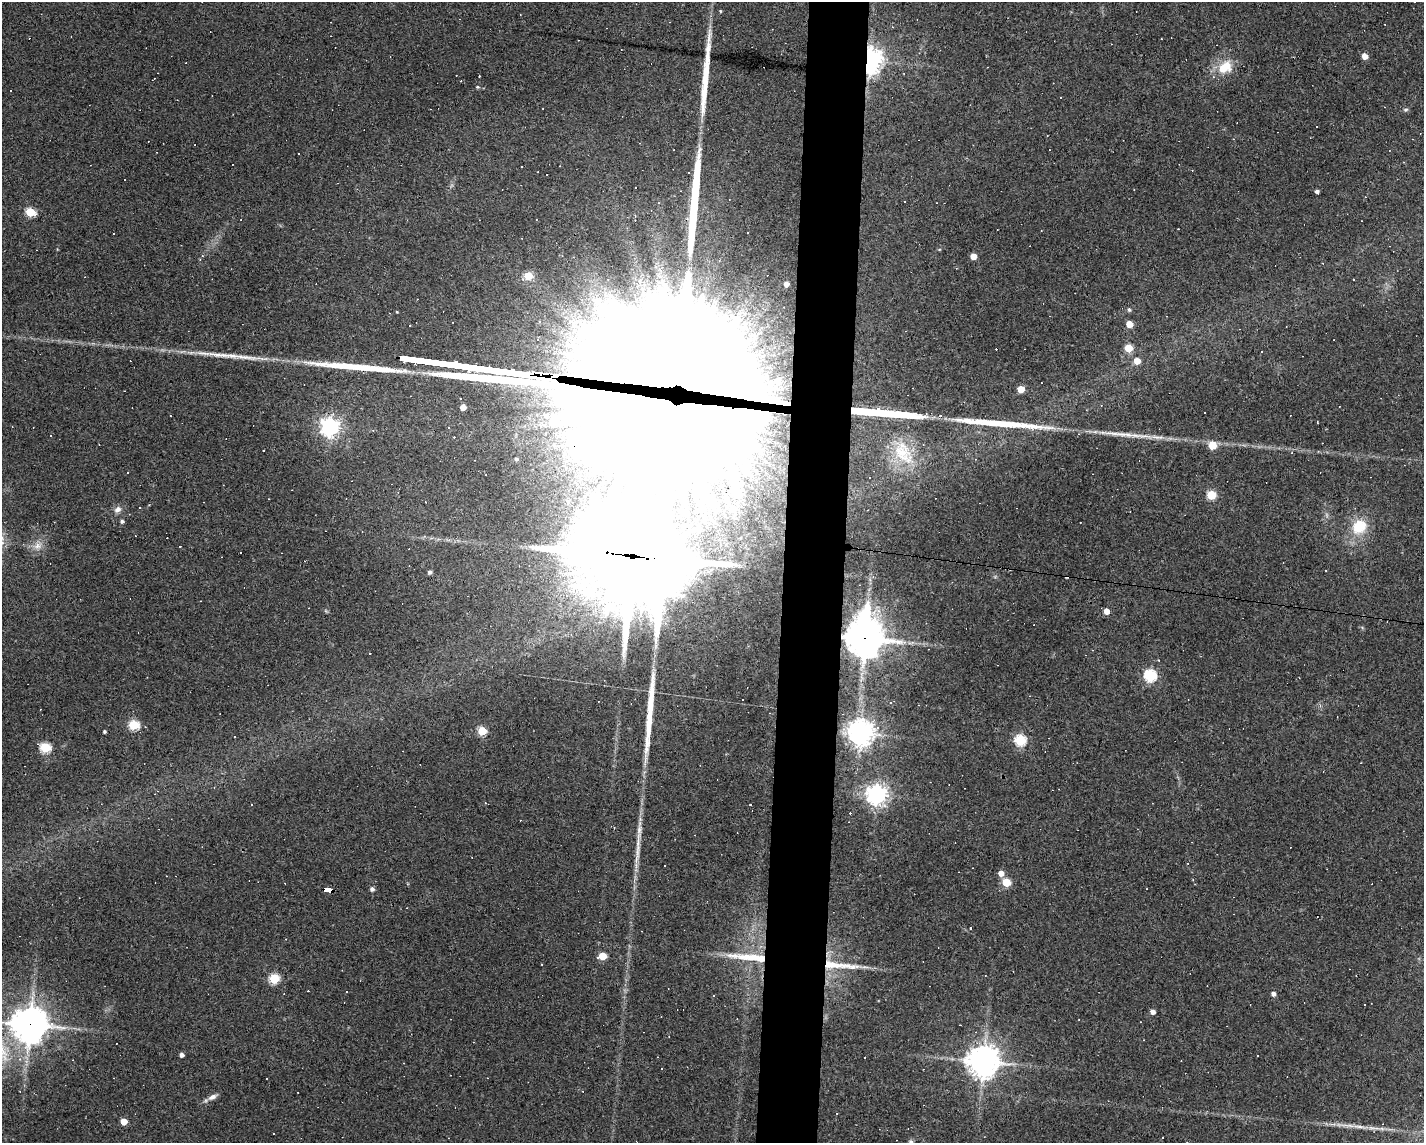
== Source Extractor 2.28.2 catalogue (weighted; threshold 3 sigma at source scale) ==
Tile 5 of 3 x 4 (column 2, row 2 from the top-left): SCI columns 1526-2947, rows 2281-3421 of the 4583 x 4561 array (HDU 1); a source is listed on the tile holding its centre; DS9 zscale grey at full resolution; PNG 1426 x 1145 px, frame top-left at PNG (2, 2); no overlay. Shown black and unused: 4% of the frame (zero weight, under 3 of 4 exposures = <1% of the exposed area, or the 3 px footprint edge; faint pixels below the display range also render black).
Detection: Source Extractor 2.28.2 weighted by HDU 2 'WHT'; one run over the whole footprint, this tile lists its part. Background 0.0808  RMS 0.0057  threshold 0.0257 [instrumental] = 3 sigma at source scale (4.5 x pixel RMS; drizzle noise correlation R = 1.50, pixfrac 1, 0.05/0.05 arcsec/px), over >= 5 px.
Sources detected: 163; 69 cosmic-ray / hot-pixel residue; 10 long thin detections or spike segments (spike, bleed or trail) — not listed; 1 inside a brighter listed object's ellipse — not listed separately; the other 83 listed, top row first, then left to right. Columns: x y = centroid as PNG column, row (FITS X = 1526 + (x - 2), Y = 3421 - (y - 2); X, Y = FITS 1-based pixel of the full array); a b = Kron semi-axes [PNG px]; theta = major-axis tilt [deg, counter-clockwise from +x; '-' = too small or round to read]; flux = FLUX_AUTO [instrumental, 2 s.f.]
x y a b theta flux
720 11 4 3 - 0.54
1365 56 5 5 - 5.2
870 61 7 6 - 610
1225 67 22 15 46 13
153 79 4 2 - 0.45
477 87 5 4 - 0.73
11 91 3 3 - 2.3
1405 110 7 4 7 1
298 153 3 2 - 0.5
688 172 3 3 - 0.88
636 188 3 3 - 3.3
1317 191 4 3 - 1.7
904 201 2 2 - 0.43
937 203 2 2 - 0.36
30 212 5 5 - 32
973 256 5 5 - 7.5
200 259 3 3 - 0.5
528 276 5 5 - 23
786 284 5 5 - 3.6
1129 310 5 4 - 1.1
397 312 3 2 - 0.47
1129 324 5 5 - 11
538 340 4 3 - 0.41
1128 348 5 5 - 19
1137 361 5 5 - 6.4
778 381 4 3 - 2.1
1021 389 5 5 - 11
1101 405 3 2 - 0.31
463 408 4 4 - 5.9
674 414 89 59 -5 24000
170 416 3 2 - 0.39
330 427 7 7 - 290
373 430 4 4 - 0.59
1125 434 30 7 -6 8.1
51 436 2 2 - 0.39
1157 437 24 5 -7 5.6
1212 445 5 5 - 16
263 450 3 3 - 0.65
903 453 39 23 -59 26
516 459 4 4 - 1
1211 495 5 5 - 29
140 508 3 2 - 0.35
118 509 10 8 38 2.9
122 521 5 4 - 1.3
1359 527 18 15 39 18
37 546 13 9 31 4.8
631 556 42 29 -12 13000
430 572 4 4 - 1.6
878 611 6 6 - 2.5
1106 611 5 4 - 5.3
665 623 5 4 - 0.99
865 638 13 12 - 1400
912 642 7 4 1 1.3
1150 675 6 6 - 76
891 703 4 4 - 0.93
133 725 6 5 - 42
482 731 5 5 - 27
104 732 3 3 - 0.96
860 733 8 8 - 680
1020 740 6 5 - 55
45 748 6 5 - 45
876 795 7 7 - 350
750 805 3 2 - 0.39
665 866 3 2 - 0.38
1001 873 6 5 - 4.5
1006 882 5 5 - 22
372 889 5 5 - 1.6
327 890 8 4 -9 220
602 956 5 5 - 16
760 958 30 10 -15 13
838 965 56 9 -4 17
274 979 5 5 - 37
1273 994 5 4 - 2.2
1153 1012 5 4 - 2.7
737 1019 3 2 - 0.35
29 1025 12 11 - 1100
181 1055 4 4 - 2.5
1258 1056 3 3 - 1.8
983 1061 10 10 - 900
212 1097 13 6 27 3
124 1122 5 5 - 9.6
1359 1126 20 4 -6 4.1
910 1142 9 6 76 1.6
Overlapping masked pixels (flux is a lower limit): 8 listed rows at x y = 870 61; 674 414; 631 556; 865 638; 327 890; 760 958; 838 965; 29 1025
Isophote crosses this tile's border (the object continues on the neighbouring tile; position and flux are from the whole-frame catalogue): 1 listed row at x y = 910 1142